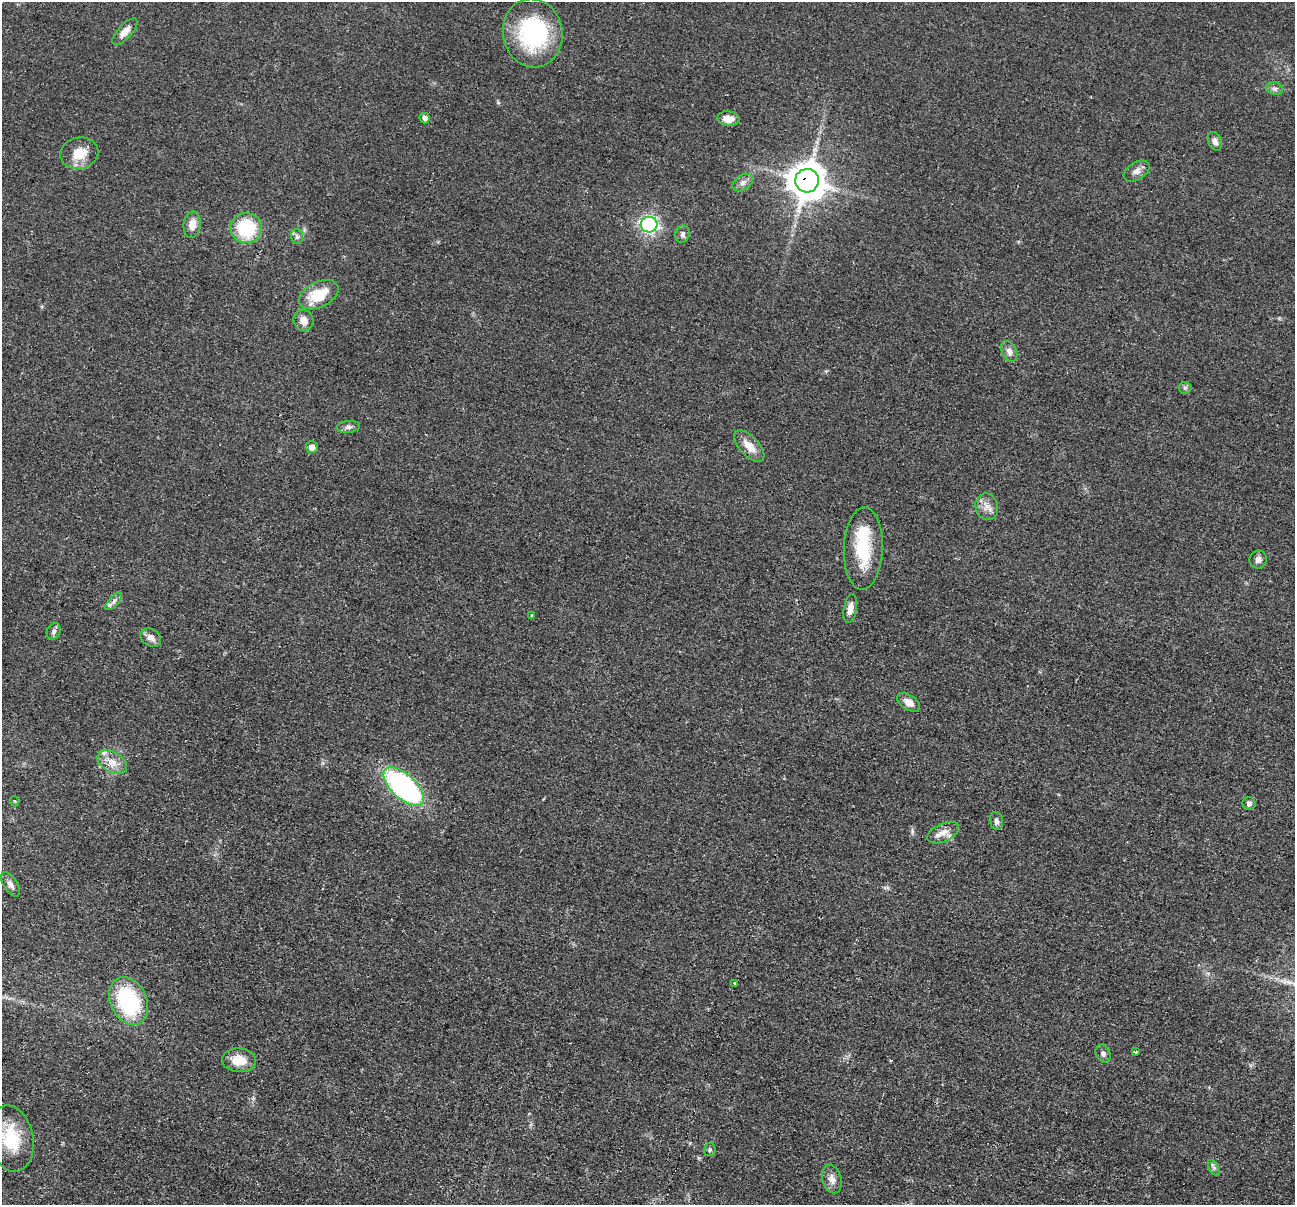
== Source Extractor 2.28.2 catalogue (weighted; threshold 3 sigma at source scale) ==
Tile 7 of 4 x 4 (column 3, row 2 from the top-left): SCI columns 2598-3890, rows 2666-3868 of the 5195 x 5211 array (HDU 1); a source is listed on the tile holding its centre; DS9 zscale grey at full resolution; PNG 1297 x 1207 px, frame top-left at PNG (2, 2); each listed source drawn as its Kron ellipse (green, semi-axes under 4 px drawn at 4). Shown black and unused: <1% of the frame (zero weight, under 2 of 3 exposures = <1% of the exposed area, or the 3 px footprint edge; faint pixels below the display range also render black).
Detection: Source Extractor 2.28.2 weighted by HDU 2 'WHT'; one run over the whole footprint, this tile lists its part. Background 0.0452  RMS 0.0086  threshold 0.0386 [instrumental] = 3 sigma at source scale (4.5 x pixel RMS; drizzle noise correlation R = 1.50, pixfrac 1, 0.05/0.05 arcsec/px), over >= 5 px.
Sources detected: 50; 3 inside a brighter listed object's ellipse — not listed separately; the other 47 listed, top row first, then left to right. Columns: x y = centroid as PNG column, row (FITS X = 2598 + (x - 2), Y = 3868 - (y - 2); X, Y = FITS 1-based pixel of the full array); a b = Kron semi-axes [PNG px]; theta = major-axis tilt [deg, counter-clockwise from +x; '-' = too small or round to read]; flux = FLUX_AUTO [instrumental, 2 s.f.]
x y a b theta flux
125 32 17 7 47 7.9
533 33 34 30 -80 93
1275 89 9 6 -17 2.8
425 118 5 5 - 3.3
728 119 11 7 -5 9.4
1215 141 10 6 -68 3.9
79 153 19 16 12 16
1137 171 14 8 32 5.1
807 181 12 11 - 1600
743 182 11 7 34 4.1
192 225 13 8 82 8.4
649 225 8 7 - 220
246 228 16 15 - 49
682 234 9 7 74 2.8
297 237 7 5 -75 2.2
319 295 21 12 26 26
303 320 11 10 - 6.4
1009 351 11 7 -66 4.6
1185 388 6 6 - 1.7
348 427 12 6 5 3.3
749 446 20 9 -47 11
312 447 6 6 - 6.8
987 507 13 11 -77 7.1
863 548 41 19 88 43
1258 560 9 8 - 3.7
114 601 11 4 46 2.8
850 609 15 6 80 6.6
532 615 3 3 - 1.1
54 631 8 6 65 2.6
151 638 11 8 -30 5.7
909 702 13 7 -33 6.4
112 762 16 10 -30 10
404 787 25 12 -42 190
14 801 5 3 - 0.75
1249 803 6 6 - 3.4
996 821 9 6 -78 2.9
943 833 17 9 24 7.9
10 884 14 7 -56 4
735 983 3 3 - 7
129 1001 25 18 -65 83
1136 1052 3 2 - 1.2
1103 1054 9 7 -66 2.8
239 1060 17 12 -4 16
11 1139 33 22 -79 36
710 1149 7 6 - 1.8
1214 1168 8 5 -59 2
832 1179 14 9 -74 6.3
Overlapping masked pixels (flux is a lower limit): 1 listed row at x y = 807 181
Isophote crosses this tile's border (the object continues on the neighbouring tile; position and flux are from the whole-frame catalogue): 1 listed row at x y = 11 1139